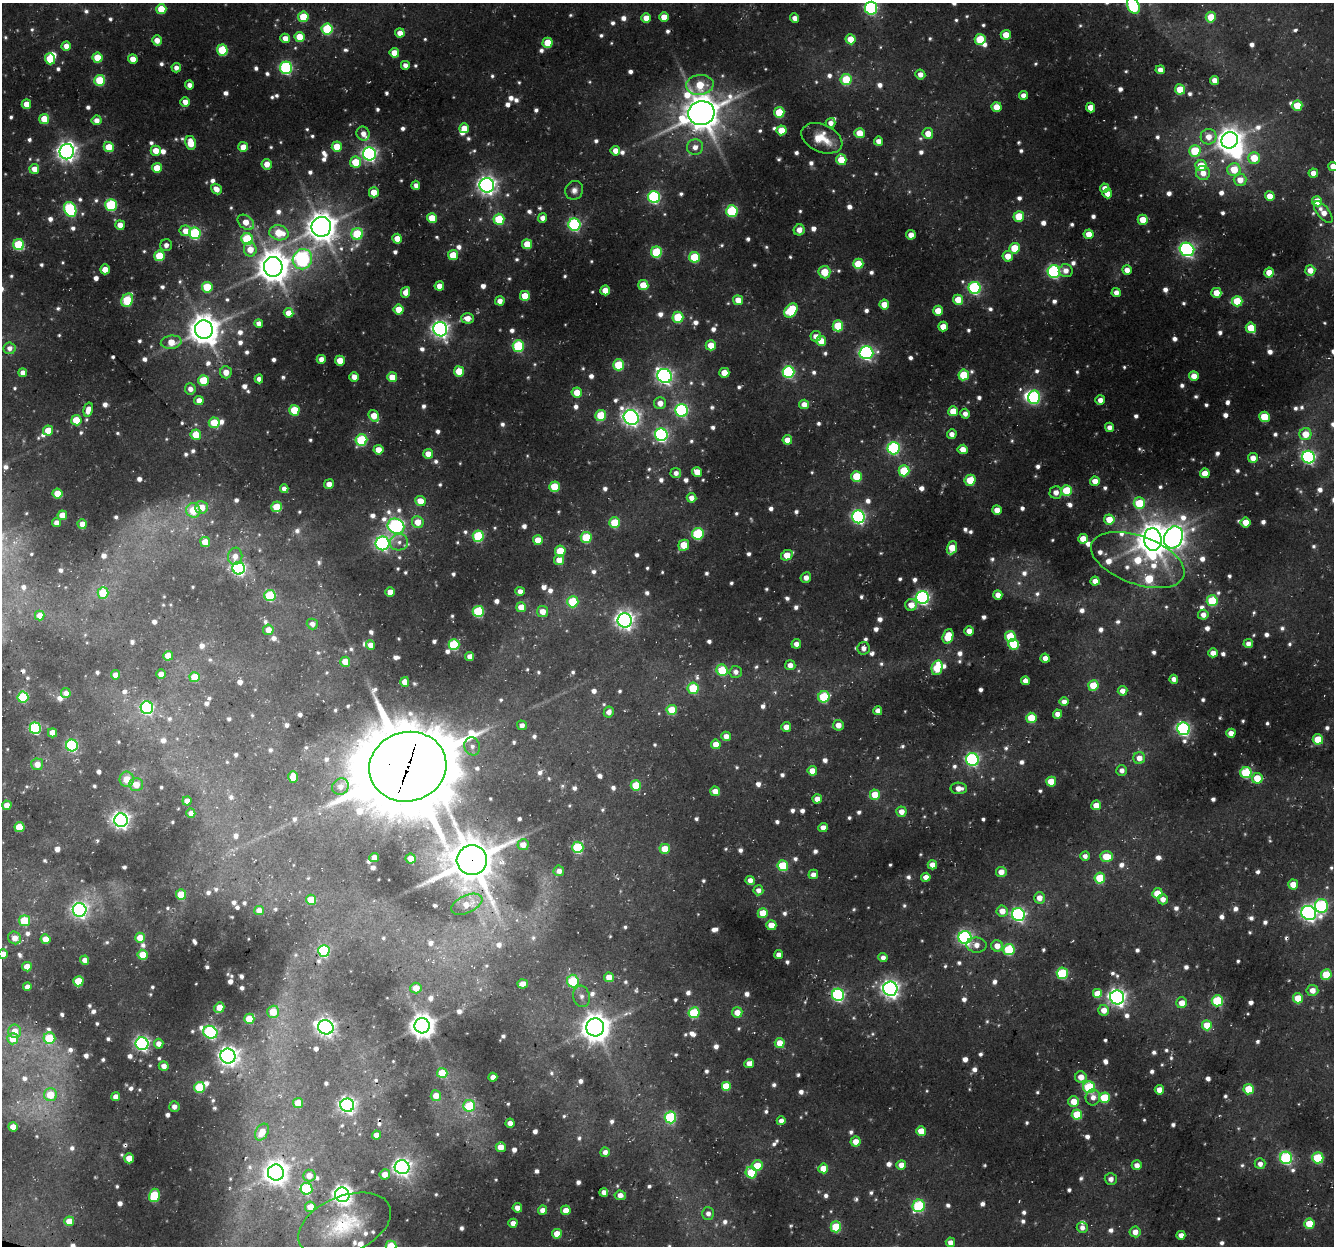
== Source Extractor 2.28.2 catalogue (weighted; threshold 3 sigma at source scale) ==
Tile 7 of 4 x 4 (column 3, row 2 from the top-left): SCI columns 2694-4025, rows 2816-4059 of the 5380 x 5581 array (HDU 1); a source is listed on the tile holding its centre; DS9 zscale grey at full resolution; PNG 1336 x 1248 px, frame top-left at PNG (2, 3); each listed source drawn as its Kron ellipse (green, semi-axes under 4 px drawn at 4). Shown black and unused: <1% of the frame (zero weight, under 3 of 4 exposures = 4% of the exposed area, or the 3 px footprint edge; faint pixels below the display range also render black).
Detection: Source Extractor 2.28.2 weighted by HDU 2 'WHT'; one run over the whole footprint, this tile lists its part. Background 0.0434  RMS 0.0051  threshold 0.0228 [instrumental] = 3 sigma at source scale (4.5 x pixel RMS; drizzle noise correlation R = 1.50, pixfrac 1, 0.0396/0.0396 arcsec/px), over >= 5 px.
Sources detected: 1179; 31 too faint to see at this stretch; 2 inside a brighter object's white glare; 4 cosmic-ray / hot-pixel residue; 1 long thin detection or spike segment (spike, bleed or trail) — neither listed nor drawn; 17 inside a brighter listed object's ellipse — not listed separately; of the other 1124, all 500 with FLUX_AUTO >= 3.33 (the completeness limit of this list) listed and drawn (624 fainter detections not listed), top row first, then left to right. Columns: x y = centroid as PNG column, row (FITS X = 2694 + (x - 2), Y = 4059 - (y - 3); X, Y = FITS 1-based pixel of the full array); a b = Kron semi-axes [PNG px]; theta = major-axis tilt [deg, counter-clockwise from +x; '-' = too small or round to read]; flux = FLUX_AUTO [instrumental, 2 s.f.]
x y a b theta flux
1133 6 9 6 -66 67
871 8 6 6 - 110
161 9 5 5 - 18
303 17 5 5 - 19
664 17 5 5 - 8.1
1211 17 5 5 - 14
646 18 5 4 - 7.8
795 18 4 4 - 4.4
327 29 5 5 - 43
400 33 4 4 - 5.3
1006 35 5 5 - 9
299 37 5 5 - 13
285 38 5 4 - 5.4
851 39 5 5 - 14
980 39 5 5 - 24
157 40 5 5 - 5.7
548 43 5 5 - 17
66 46 5 4 - 6.1
222 50 5 5 - 30
394 53 5 5 - 9.6
97 58 5 5 - 16
50 59 5 5 - 20
133 59 5 5 - 7.7
405 65 4 4 - 3.5
176 68 5 4 - 3.5
286 68 6 6 - 94
1160 70 4 4 - 4.1
920 74 5 5 - 4.4
846 79 5 5 - 24
100 80 5 5 - 28
1215 80 4 4 - 6.1
189 85 4 4 - 3.7
700 85 14 10 5 18
1180 89 5 5 - 16
1023 95 4 4 - 4
185 102 5 4 - 5.4
26 104 5 5 - 7.6
1297 106 5 5 - 16
996 107 5 5 - 9.7
1090 108 5 4 - 8.9
779 112 5 5 - 22
701 113 13 12 - 1600
44 119 5 5 - 14
97 120 5 4 - 4.9
830 123 5 4 - 3.7
464 128 5 5 - 7.5
781 130 5 5 - 12
860 133 5 5 - 13
928 133 5 5 - 7.7
363 134 7 6 - 4.4
1209 137 8 7 - 6.9
822 138 21 13 -24 13
1230 140 8 8 - 610
879 141 4 4 - 4.9
191 143 7 5 -79 12
109 147 5 5 - 13
243 147 5 5 - 7.9
337 147 5 5 - 13
695 147 8 7 - 4.4
156 151 5 5 - 8.7
615 151 5 4 - 5.4
1195 151 6 5 - 24
67 152 7 7 - 350
369 154 6 6 - 170
1254 158 6 6 - 14
841 160 5 5 - 16
355 162 5 5 - 16
267 164 5 5 - 6.6
1201 166 5 5 - 13
1333 166 5 4 - 6.4
157 168 5 5 - 12
34 169 5 5 - 7
1234 169 6 6 - 15
1203 173 7 7 - 6.1
1313 173 5 4 - 5.1
1240 180 6 6 - 7.1
416 185 4 4 - 3.5
487 185 7 7 - 300
1105 188 4 4 - 4.5
216 189 6 5 - 6.2
574 190 9 8 - 3.3
374 192 5 5 - 10
1107 194 5 4 - 5.4
1270 196 5 4 - 7.4
654 197 6 6 - 87
1317 201 5 5 - 14
111 205 6 5 - 57
70 209 8 6 -65 84
732 211 6 5 - 50
1323 212 13 6 -51 6.1
1019 216 5 5 - 19
432 218 5 5 - 15
543 218 5 4 - 4.8
499 219 5 5 - 29
1143 220 5 5 - 12
246 222 9 6 -40 8.4
120 225 5 4 - 6.3
574 225 6 6 - 90
321 227 10 9 - 1000
799 230 6 5 - 4.4
185 231 6 5 - 7
195 233 6 6 - 68
279 233 9 7 -13 18
357 234 6 5 - 33
1089 234 5 4 - 7.7
911 235 5 4 - 6
247 239 6 5 - 40
397 239 5 4 - 9.2
527 244 5 5 - 14
19 245 5 5 - 39
166 245 6 6 - 3.4
1015 248 5 5 - 18
250 249 7 6 - 8.5
1187 249 7 6 - 140
656 252 5 5 - 36
453 255 5 5 - 15
159 256 5 5 - 23
1008 256 5 5 - 8.3
694 257 5 5 - 28
302 259 10 9 - 120
858 264 5 5 - 16
273 267 10 9 - 1200
105 269 5 5 - 6.6
1127 270 5 4 - 4.7
1310 270 5 5 - 6.3
1066 271 7 6 - 4.5
824 272 6 6 - 15
1054 272 6 6 - 100
1269 273 5 5 - 8.6
643 285 5 5 - 14
439 286 4 4 - 6.3
207 287 5 5 - 28
975 288 6 6 - 84
605 290 5 5 - 9.7
405 292 5 4 - 6.1
1116 292 4 4 - 4.4
1216 293 5 5 - 9.6
525 296 5 5 - 14
127 300 7 5 62 35
738 300 5 5 - 8.1
958 300 5 5 - 13
500 301 4 4 - 4
1237 301 5 5 - 21
884 304 5 5 - 8.5
399 310 5 5 - 13
791 310 8 5 53 34
938 311 5 5 - 10
289 313 5 4 - 6.8
678 317 5 5 - 31
467 318 6 5 - 6
259 323 4 4 - 3.6
838 326 5 5 - 27
943 327 5 5 - 8.6
1251 328 5 5 - 17
440 329 7 7 - 270
204 330 9 9 - 1100
816 336 5 5 - 4.7
821 341 5 5 - 9.9
171 342 10 6 6 11
711 345 5 5 - 10
518 346 6 5 - 48
9 348 6 6 - 3.6
866 353 7 6 - 130
321 359 4 4 - 4.9
340 361 5 5 - 12
619 365 5 5 - 30
459 371 5 5 - 15
226 372 6 6 - 5.7
788 372 6 6 - 77
23 373 4 4 - 3.7
724 373 5 5 - 10
964 375 5 5 - 25
665 376 7 7 - 200
1194 376 5 5 - 6.5
354 377 5 4 - 5.5
392 377 5 5 - 10
259 379 4 4 - 3.6
203 380 5 5 - 20
190 389 5 5 - 3.8
577 393 5 5 - 10
1034 397 7 6 - 85
199 400 4 4 - 5.7
1100 400 5 5 - 4
660 403 6 6 - 5.6
804 404 5 5 - 5.6
88 410 7 4 76 5.1
294 410 5 5 - 21
682 410 6 6 - 99
953 411 5 5 - 12
965 414 5 5 - 3.7
601 415 5 5 - 26
374 416 6 5 - 11
631 417 8 7 - 260
1264 417 5 5 - 19
76 420 5 5 - 16
214 423 5 5 - 17
1109 427 4 4 - 3.4
48 431 5 5 - 12
952 434 5 4 - 3.9
1305 434 6 6 - 11
196 435 5 5 - 15
661 435 6 6 - 130
361 440 6 5 - 49
787 440 5 4 - 7.3
894 448 6 6 - 82
963 449 5 4 - 6.6
378 450 5 5 - 7.9
428 454 5 4 - 7.1
1309 457 6 6 - 130
1253 458 5 5 - 5.5
904 471 5 5 - 27
697 472 5 5 - 9.7
676 473 5 5 - 3.3
1205 473 5 5 - 9
856 476 5 5 - 21
970 480 6 5 - 16
1095 481 5 4 - 6.8
329 484 5 4 - 4.3
554 487 5 5 - 24
284 489 4 4 - 3.7
1067 491 5 5 - 29
1056 492 6 6 - 3.9
57 494 5 5 - 14
691 498 5 4 - 4.9
420 501 5 5 - 9.3
1139 503 6 5 - 23
202 507 6 6 - 9.3
277 507 5 5 - 16
193 510 7 7 - 19
997 510 5 4 - 6.9
62 515 5 5 - 7.8
858 517 6 6 - 120
1109 519 5 5 - 11
56 522 4 4 - 3.7
418 522 6 6 - 9.2
1246 522 5 5 - 10
615 523 5 5 - 26
82 524 4 4 - 6.3
396 526 8 7 - 150
698 534 6 5 - 48
478 536 5 5 - 47
586 537 5 5 - 29
1173 537 11 9 64 440
1083 539 5 5 - 9.7
1153 539 11 9 -84 1200
538 540 5 5 - 11
205 542 5 5 - 11
399 542 9 8 - 3.3
383 543 7 7 - 150
684 545 5 5 - 16
952 548 7 5 67 14
560 551 5 5 - 19
787 555 6 5 - 11
235 556 8 7 - 4.3
559 560 5 5 - 7.6
1138 560 49 24 -20 49
239 568 6 6 - 120
806 578 5 5 - 3.6
1095 581 4 4 - 5.5
520 591 4 4 - 4.2
390 592 4 4 - 5.6
103 593 6 5 - 19
998 595 5 4 - 4.6
270 596 5 5 - 37
923 598 6 6 - 130
1212 601 5 5 - 30
573 602 6 5 - 31
911 605 6 6 - 6.7
521 607 5 5 - 9.6
478 611 5 5 - 44
542 612 5 5 - 6.9
40 615 5 5 - 5.6
1203 615 5 5 - 4.5
625 620 7 7 - 300
312 624 5 5 - 3.3
268 630 5 5 - 5.6
969 631 5 4 - 4.8
948 636 7 5 69 17
1010 636 5 5 - 25
796 644 5 4 - 4.1
1014 644 5 5 - 25
1248 644 4 4 - 3.5
371 645 5 4 - 4.8
454 645 5 5 - 46
863 648 6 6 - 3.5
1213 653 4 4 - 5.6
168 656 5 5 - 8.3
469 656 4 4 - 3.4
1045 658 4 4 - 4.7
345 662 5 5 - 9
790 665 5 5 - 4.6
937 668 7 5 77 25
722 670 6 5 - 30
736 672 6 6 - 3.3
161 674 4 4 - 4.7
115 675 4 4 - 4.7
195 677 5 5 - 15
1174 679 4 4 - 3.8
1025 681 4 4 - 4.1
405 682 5 4 - 4.8
1093 685 5 5 - 20
693 688 5 5 - 30
1123 691 5 5 - 4.8
66 693 5 5 - 3.6
23 697 5 5 - 42
824 697 6 5 - 43
1064 702 4 4 - 4
147 708 6 6 - 97
672 710 5 5 - 21
878 711 4 4 - 3.9
609 712 5 5 - 3.5
1058 714 4 4 - 5.1
1031 718 5 5 - 19
522 725 5 4 - 3.8
838 725 5 5 - 5.5
786 727 5 5 - 5.6
35 728 6 5 - 70
1184 729 6 6 - 120
53 733 5 4 - 7
1231 733 4 4 - 6.2
726 736 5 4 - 5.2
1318 739 5 5 - 19
716 744 5 5 - 8.6
72 745 6 6 - 80
472 746 9 8 - 3.5
1139 758 6 6 - 5.6
972 759 6 6 - 110
37 764 6 6 - 5.4
408 767 39 34 16 6500
1122 770 5 5 - 3.4
812 771 5 5 - 7.7
1246 773 5 5 - 48
293 777 6 4 87 8.5
1257 778 5 5 - 13
127 779 7 7 - 8.5
1051 782 5 5 - 15
136 784 7 6 - 7.5
636 785 5 5 - 20
340 787 9 8 - 3.8
959 788 8 5 -2 5
715 791 5 5 - 6.7
875 795 5 5 - 14
817 799 4 4 - 5.6
187 801 4 4 - 5.5
7 805 5 4 - 5.9
1096 805 5 5 - 9.9
901 812 5 5 - 5.9
191 813 4 4 - 4.6
121 820 7 6 - 250
19 827 5 5 - 19
823 828 5 4 - 5.4
523 845 5 5 - 6.2
578 847 6 5 - 49
665 849 5 5 - 12
1085 856 4 4 - 3.4
374 857 5 4 - 4.4
1106 857 6 5 - 16
411 859 5 5 - 6
472 860 15 15 - 2200
932 865 4 4 - 6.7
783 866 5 5 - 30
559 871 5 5 - 3.9
1001 872 5 5 - 6.1
813 874 5 4 - 3.7
926 877 4 4 - 4.9
1100 878 5 5 - 25
750 880 4 4 - 3.9
1293 884 5 5 - 8.2
758 890 5 5 - 3.5
1157 893 5 5 - 15
181 895 5 5 - 18
1039 898 5 5 - 5.4
1163 899 5 5 - 4.5
311 900 5 5 - 15
467 904 17 8 24 7.6
1321 906 7 6 - 87
80 910 7 7 - 190
259 910 5 4 - 4.6
1002 911 5 5 - 7
763 913 5 5 - 16
1309 913 7 7 - 190
1018 914 6 6 - 120
24 921 5 5 - 28
771 925 5 5 - 9.3
965 937 6 6 - 130
15 938 7 6 - 5.5
140 938 5 5 - 10
46 939 5 5 - 10
976 945 10 7 -6 4.8
997 946 6 5 - 7
1009 950 5 5 - 42
324 951 6 5 - 58
3 954 5 4 - 7.8
143 955 5 5 - 14
778 955 4 4 - 3.8
883 958 4 4 - 3.7
85 960 4 4 - 4.9
27 967 5 4 - 7.2
1062 973 6 5 - 43
1326 975 5 5 - 25
609 977 5 5 - 7.4
78 981 5 5 - 19
573 981 6 6 - 33
523 984 5 4 - 6.5
27 987 4 4 - 3.9
416 988 5 5 - 7.2
890 989 7 7 - 260
1312 990 6 5 - 5.9
1098 994 5 5 - 14
838 995 6 6 - 100
581 996 11 8 -76 3.4
1117 997 7 7 - 270
1298 998 5 5 - 19
1217 1001 5 5 - 47
1182 1003 5 5 - 7.5
219 1008 5 5 - 11
1104 1010 5 5 - 6.5
273 1012 6 6 - 13
737 1012 5 5 - 7.6
694 1013 5 5 - 39
249 1019 5 5 - 15
1207 1025 5 5 - 16
422 1026 7 7 - 610
326 1027 8 7 - 250
595 1027 9 9 - 830
15 1031 7 6 - 6.8
210 1032 7 6 - 110
49 1038 6 6 - 26
13 1039 5 5 - 9.1
780 1043 5 5 - 10
142 1044 6 6 - 150
159 1044 5 5 - 5
228 1056 7 7 - 340
749 1063 5 4 - 5.8
164 1066 5 5 - 4.3
442 1073 5 5 - 19
493 1077 4 4 - 5.5
1081 1077 6 5 - 6.9
726 1086 5 5 - 14
199 1087 5 5 - 32
1089 1087 6 6 - 50
1249 1089 5 5 - 17
1159 1090 5 4 - 8.7
50 1095 6 6 - 14
436 1096 5 5 - 7
116 1097 4 4 - 5.4
1093 1097 8 7 - 4.5
1104 1098 5 5 - 28
1074 1101 5 5 - 9.7
298 1103 5 5 - 11
347 1105 7 6 - 200
469 1106 6 6 - 26
174 1107 5 5 - 3.9
1077 1115 5 5 - 23
670 1117 6 5 - 62
781 1121 4 4 - 3.8
510 1123 4 4 - 3.8
13 1127 5 4 - 6.4
921 1131 5 5 - 12
262 1132 9 6 60 7.8
377 1135 4 4 - 5
855 1141 5 5 - 6.7
501 1147 5 5 - 9.7
605 1152 5 4 - 3.4
129 1158 5 5 - 9.8
1286 1158 6 6 - 74
1318 1158 5 5 - 39
1260 1164 5 5 - 3.8
901 1165 5 5 - 6.5
1137 1165 5 5 - 4.6
757 1166 5 5 - 14
402 1167 7 7 - 210
823 1168 5 5 - 10
276 1173 8 8 - 500
751 1173 6 5 - 29
385 1174 5 5 - 7.1
309 1175 6 6 - 5.4
1111 1179 6 6 - 3.6
306 1189 6 5 - 52
604 1192 4 4 - 4.6
154 1195 7 5 75 35
342 1195 7 7 - 350
620 1195 6 4 -7 4.7
919 1206 6 6 - 59
310 1207 5 5 - 8.6
517 1208 4 4 - 5
543 1210 4 4 - 5.2
566 1210 5 5 - 6.6
708 1213 6 6 - 3.4
69 1221 5 5 - 11
513 1223 4 4 - 4.4
1309 1224 5 5 - 18
345 1225 49 28 22 40
836 1227 5 5 - 31
1082 1228 5 5 - 3.4
1135 1232 5 5 - 5.3
557 1234 5 4 - 11
1181 1235 4 4 - 4.7
950 1242 4 4 - 4.4
391 1246 5 5 - 21
Overlapping masked pixels (flux is a lower limit): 2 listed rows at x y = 408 767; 472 860
Isophote crosses this tile's border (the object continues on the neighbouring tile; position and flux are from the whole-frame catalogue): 6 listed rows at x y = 1133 6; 871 8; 1333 166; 3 954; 345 1225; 391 1246